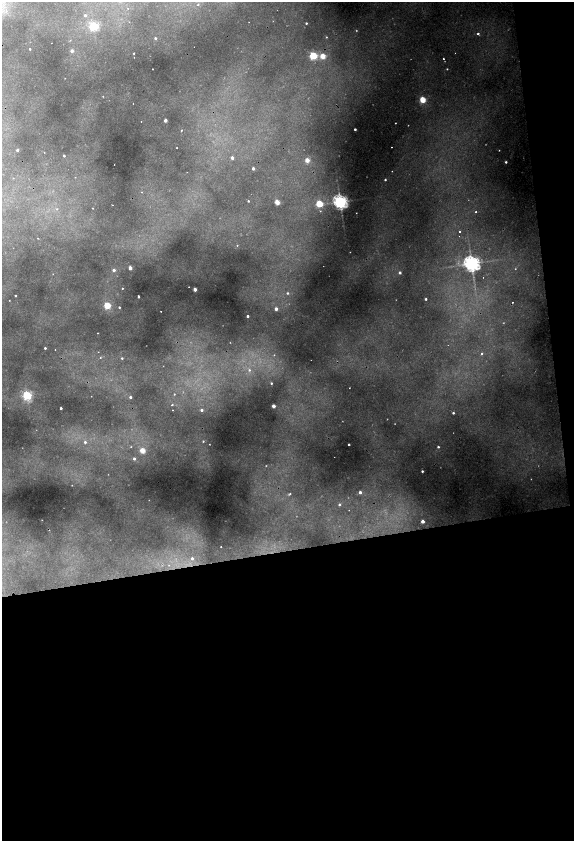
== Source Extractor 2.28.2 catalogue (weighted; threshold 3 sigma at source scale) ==
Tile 16 of 4 x 4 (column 4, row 4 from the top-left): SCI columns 3757-4899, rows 1-1678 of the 5116 x 6714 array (HDU 1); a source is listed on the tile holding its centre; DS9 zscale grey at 2 x 2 block average (1 PNG px = mean of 2 x 2 image px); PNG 576 x 843 px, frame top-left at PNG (2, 2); no overlay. Shown black and unused: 38% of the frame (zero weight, under 2 of 4 exposures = <1% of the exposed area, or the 3 px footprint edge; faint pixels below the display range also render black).
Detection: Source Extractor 2.28.2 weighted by HDU 2 'WHT'; one run over the whole footprint, this tile lists its part. Background 0.485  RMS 0.025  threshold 0.112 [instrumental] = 3 sigma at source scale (4.5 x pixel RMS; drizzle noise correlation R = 1.50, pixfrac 1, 0.05/0.05 arcsec/px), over >= 5 px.
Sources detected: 83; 3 cosmic-ray / hot-pixel residue — not listed; the other 80 listed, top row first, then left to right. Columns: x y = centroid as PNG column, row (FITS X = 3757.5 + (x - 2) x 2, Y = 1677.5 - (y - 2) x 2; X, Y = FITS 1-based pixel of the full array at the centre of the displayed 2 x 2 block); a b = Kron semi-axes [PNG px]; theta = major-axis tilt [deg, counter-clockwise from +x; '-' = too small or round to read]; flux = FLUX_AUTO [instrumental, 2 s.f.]
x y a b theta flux
197 5 2 2 - 2.2
128 8 2 2 - 2.8
85 15 3 2 - 9.2
249 22 2 2 - 13
306 23 2 2 - 5.4
93 26 3 3 - 430
478 34 2 2 - 31
326 37 2 2 - 2.5
155 38 3 2 - 6.7
30 49 2 2 - 3.6
72 51 2 2 - 20
134 53 2 2 - 11
313 56 3 3 - 330
323 56 3 2 - 110
443 58 2 2 - 4.8
447 69 2 2 - 2.8
423 100 3 2 - 170
165 120 2 2 - 28
141 121 2 2 - 3.6
355 129 2 2 - 7.9
181 130 2 2 - 4.6
391 147 2 2 - 2.2
17 150 2 2 - 12
64 156 2 2 - 6.6
232 158 2 2 - 18
307 160 2 2 - 64
506 162 2 2 - 6.2
253 168 2 2 - 16
385 180 2 2 - 5.7
142 192 2 2 - 2.7
248 201 2 2 - 4
277 202 2 2 - 89
340 202 4 4 - 1200
319 204 3 3 - 240
93 208 2 2 - 2.1
476 211 2 2 - 7.2
459 231 2 2 - 6.8
237 245 2 2 - 3.6
471 263 5 4 - 1400
130 268 2 2 - 38
114 270 2 2 - 15
400 273 2 2 - 12
122 288 2 2 - 2.9
195 289 2 2 - 35
287 293 3 3 - 6
15 296 2 2 - 7.6
138 297 2 2 - 6.5
426 299 2 2 - 6
107 305 3 3 - 220
119 307 2 2 - 5.3
276 309 2 2 - 23
161 311 2 2 - 2.6
247 316 2 2 - 11
45 348 2 2 - 7.2
482 353 2 2 - 5
100 358 2 2 - 3.1
122 358 2 2 - 5
249 370 3 2 - 4.7
271 383 2 2 - 3.9
349 388 2 2 - 1.8
27 395 3 3 - 440
130 397 2 2 - 8.5
172 405 2 2 - 4.7
273 406 2 2 - 39
61 408 2 2 - 9.7
201 410 2 2 - 8.9
453 413 2 2 - 6.2
203 441 3 2 - 4.3
85 442 3 3 - 8
349 444 2 2 - 5.5
438 447 2 2 - 6.5
142 450 2 2 - 96
134 459 3 2 - 11
422 471 2 2 - 5.8
360 492 2 2 - 15
290 494 3 2 - 3.4
339 504 2 2 - 5.3
422 521 2 2 - 28
221 547 2 2 - 2.1
192 558 3 3 - 12
Diffuse or blended objects may show on this block-average render without a row.